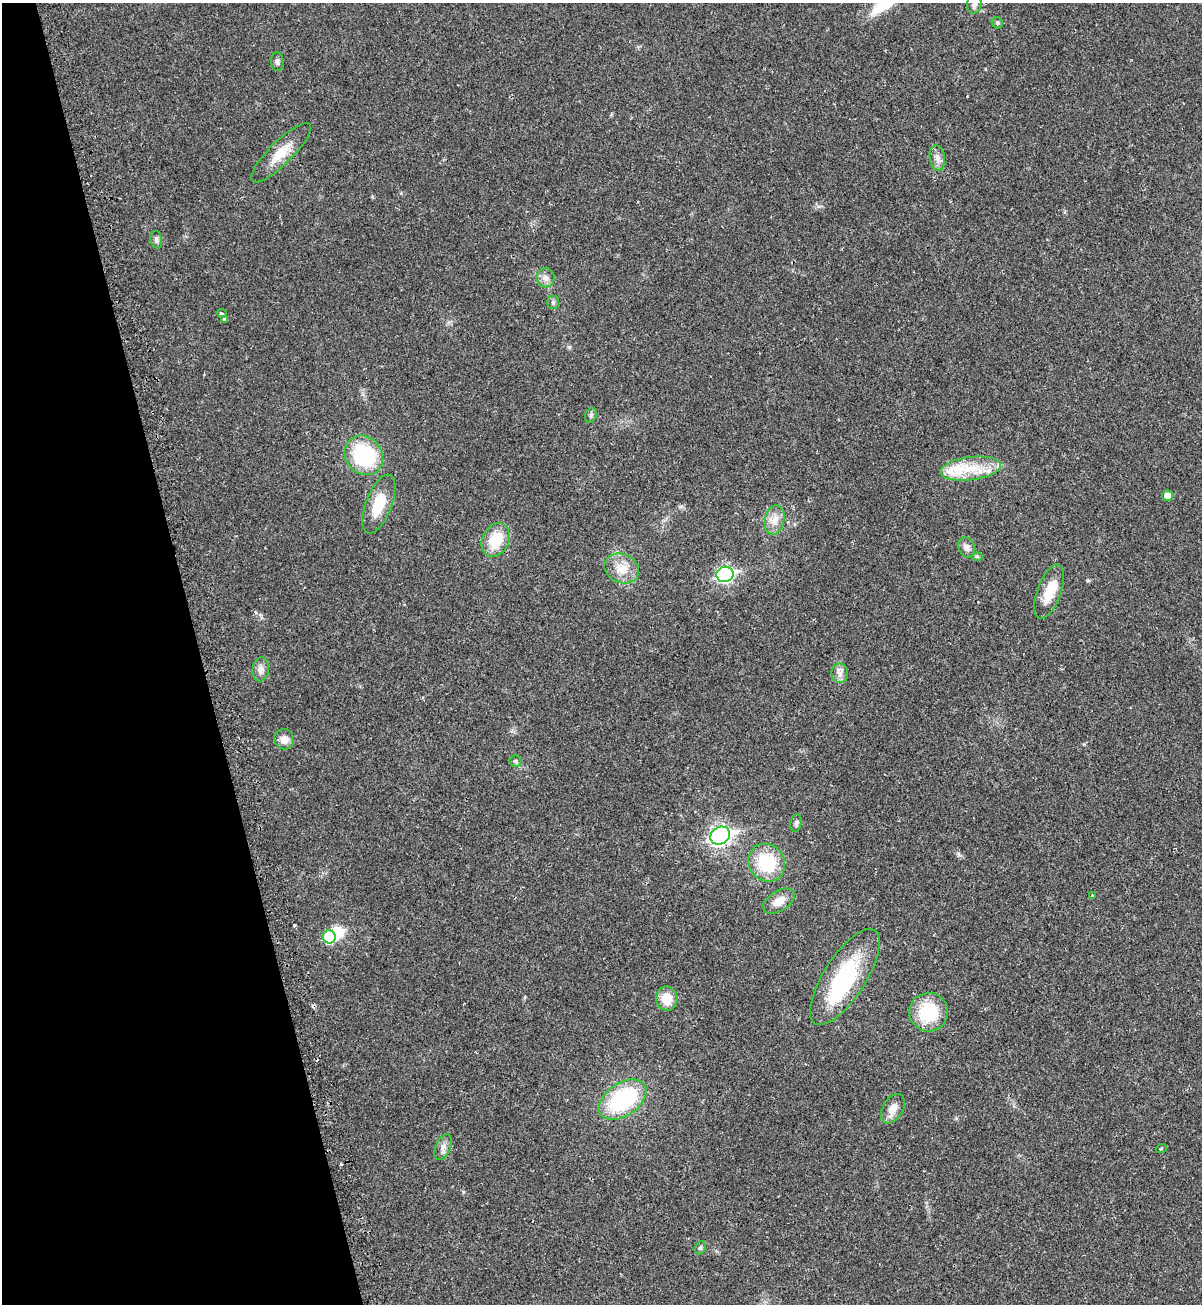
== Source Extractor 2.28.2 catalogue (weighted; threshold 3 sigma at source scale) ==
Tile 5 of 4 x 4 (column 1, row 2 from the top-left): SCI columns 201-1400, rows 2642-3943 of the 5295 x 5264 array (HDU 1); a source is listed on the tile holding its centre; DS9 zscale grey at full resolution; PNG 1204 x 1306 px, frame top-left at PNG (2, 3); each listed source drawn as its Kron ellipse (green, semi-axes under 4 px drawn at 4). Shown black and unused: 17% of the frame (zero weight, under 2 of 3 exposures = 2% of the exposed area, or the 3 px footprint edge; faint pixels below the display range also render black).
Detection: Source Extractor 2.28.2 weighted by HDU 2 'WHT'; one run over the whole footprint, this tile lists its part. Background 0.0204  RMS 0.0038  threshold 0.0172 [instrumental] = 3 sigma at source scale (4.5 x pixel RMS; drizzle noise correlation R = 1.50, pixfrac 1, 0.05/0.05 arcsec/px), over >= 5 px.
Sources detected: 44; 2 inside a brighter object's white glare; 1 cosmic-ray / hot-pixel residue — neither listed nor drawn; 1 inside a brighter listed object's ellipse — not listed separately; the other 40 listed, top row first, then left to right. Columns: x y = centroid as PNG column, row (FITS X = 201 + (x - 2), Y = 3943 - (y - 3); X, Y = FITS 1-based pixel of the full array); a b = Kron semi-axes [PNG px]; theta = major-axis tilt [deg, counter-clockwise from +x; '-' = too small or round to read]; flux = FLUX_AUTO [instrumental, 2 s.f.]
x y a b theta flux
974 4 9 7 80 1.5
997 23 6 5 - 0.63
277 62 9 6 -85 1.1
281 153 40 11 44 7.7
937 158 12 7 -82 2.1
156 240 9 5 -80 1.1
545 278 9 9 - 2
553 302 6 5 - 0.9
222 313 4 3 - 0.54
224 319 4 3 - 1
591 415 8 5 73 0.76
364 455 21 18 -50 28
970 469 30 11 7 11
1167 495 5 5 - 2.6
379 504 31 13 69 10
775 520 15 9 78 3.5
496 540 17 13 63 11
967 547 10 8 -66 1.7
977 556 6 4 0 0.5
622 568 18 14 -23 5.9
725 574 8 7 - 90
1049 592 28 12 70 8.1
261 669 12 8 82 2
840 673 10 8 -80 2
284 739 10 10 - 2.9
515 761 6 5 - 0.8
796 823 9 5 79 1
720 836 10 8 29 150
767 863 20 17 -53 19
1092 896 3 3 - 0.62
779 901 17 10 33 4.5
329 937 6 6 - 20
845 977 55 21 57 35
667 999 12 10 -77 6.2
929 1012 19 19 - 16
623 1099 26 16 34 35
893 1109 16 10 59 4.1
443 1147 13 7 67 2
1161 1149 6 3 20 0.38
700 1248 7 5 71 0.61
Isophote crosses this tile's border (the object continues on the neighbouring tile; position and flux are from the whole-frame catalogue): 1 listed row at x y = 974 4
Unlisted compact peaks at least as high as the median listed source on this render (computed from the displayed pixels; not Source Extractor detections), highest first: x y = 569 347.